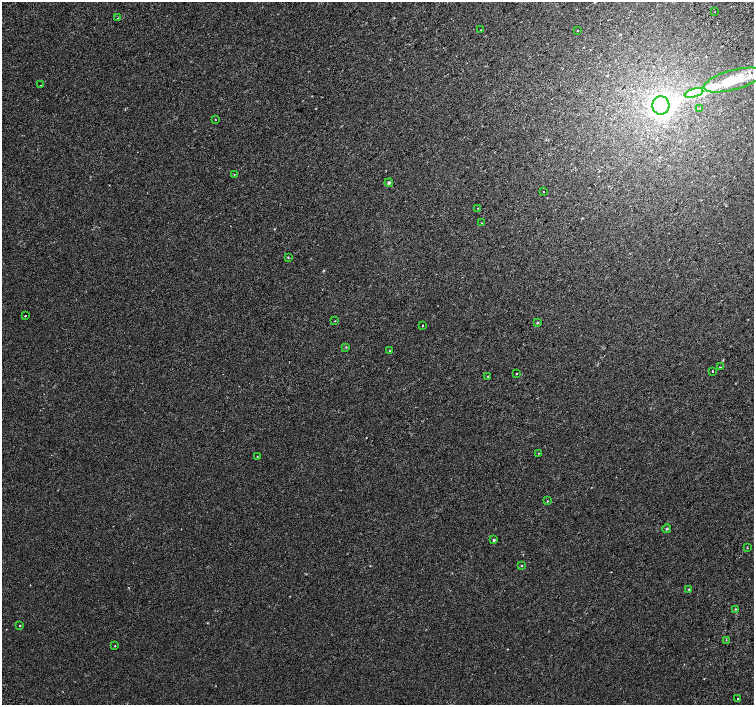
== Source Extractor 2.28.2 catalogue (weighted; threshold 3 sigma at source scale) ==
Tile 10 of 4 x 4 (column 2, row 3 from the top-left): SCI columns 1560-3063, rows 1661-3066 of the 6117 x 6075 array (HDU 1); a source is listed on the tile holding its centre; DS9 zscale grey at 2 x 2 block average (1 PNG px = mean of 2 x 2 image px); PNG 756 x 707 px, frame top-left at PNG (2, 2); each listed source drawn as its Kron ellipse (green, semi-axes under 4 px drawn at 4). Shown black and unused: <1% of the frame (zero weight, under 2 of 3 exposures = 3% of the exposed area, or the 3 px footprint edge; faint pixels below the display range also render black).
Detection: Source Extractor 2.28.2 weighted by HDU 2 'WHT'; one run over the whole footprint, this tile lists its part. Background 1.89e-04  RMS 0.0041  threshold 0.0183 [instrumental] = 3 sigma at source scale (4.5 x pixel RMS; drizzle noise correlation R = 1.50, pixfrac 1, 0.0396/0.0396 arcsec/px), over >= 5 px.
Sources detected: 41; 2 inside a brighter object's white glare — neither listed nor drawn; the other 39 listed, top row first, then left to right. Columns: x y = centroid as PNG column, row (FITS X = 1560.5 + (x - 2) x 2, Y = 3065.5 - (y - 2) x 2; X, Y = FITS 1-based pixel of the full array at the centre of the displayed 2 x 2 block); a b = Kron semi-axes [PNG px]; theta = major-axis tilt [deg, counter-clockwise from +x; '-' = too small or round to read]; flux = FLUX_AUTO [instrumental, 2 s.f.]
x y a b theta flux
715 12 2 2 - 0.78
117 18 2 2 - 0.51
480 30 2 2 - 0.71
578 31 2 2 - 1.3
733 80 30 9 15 37
40 85 2 2 - 0.34
694 93 10 4 16 48
661 105 9 8 - 190
699 108 2 2 - 0.35
215 120 2 2 - 0.38
234 174 2 2 - 0.53
389 183 4 3 - 1.4
543 192 2 2 - 1.1
478 208 2 2 - 0.56
482 223 2 2 - 0.38
288 257 3 2 - 0.75
25 316 2 2 - 1.1
335 321 2 2 - 0.35
538 323 3 2 - 0.71
423 326 2 2 - 3.3
346 347 3 2 - 0.55
390 351 2 2 - 3.2
720 367 2 2 - 0.66
713 371 2 2 - 1.7
516 373 2 2 - 1.2
488 376 3 2 - 0.62
538 453 2 2 - 0.73
257 457 3 2 - 0.39
547 501 4 2 - 0.71
667 529 4 3 - 1
494 540 3 3 - 1.3
747 548 3 2 - 0.35
522 566 3 2 - 0.45
689 589 3 3 - 0.58
735 609 3 3 - 0.7
20 625 2 2 - 0.73
726 640 2 2 - 0.45
115 646 2 2 - 1.4
738 699 2 2 - 0.92
Diffuse or blended objects may show on this block-average render without a row.